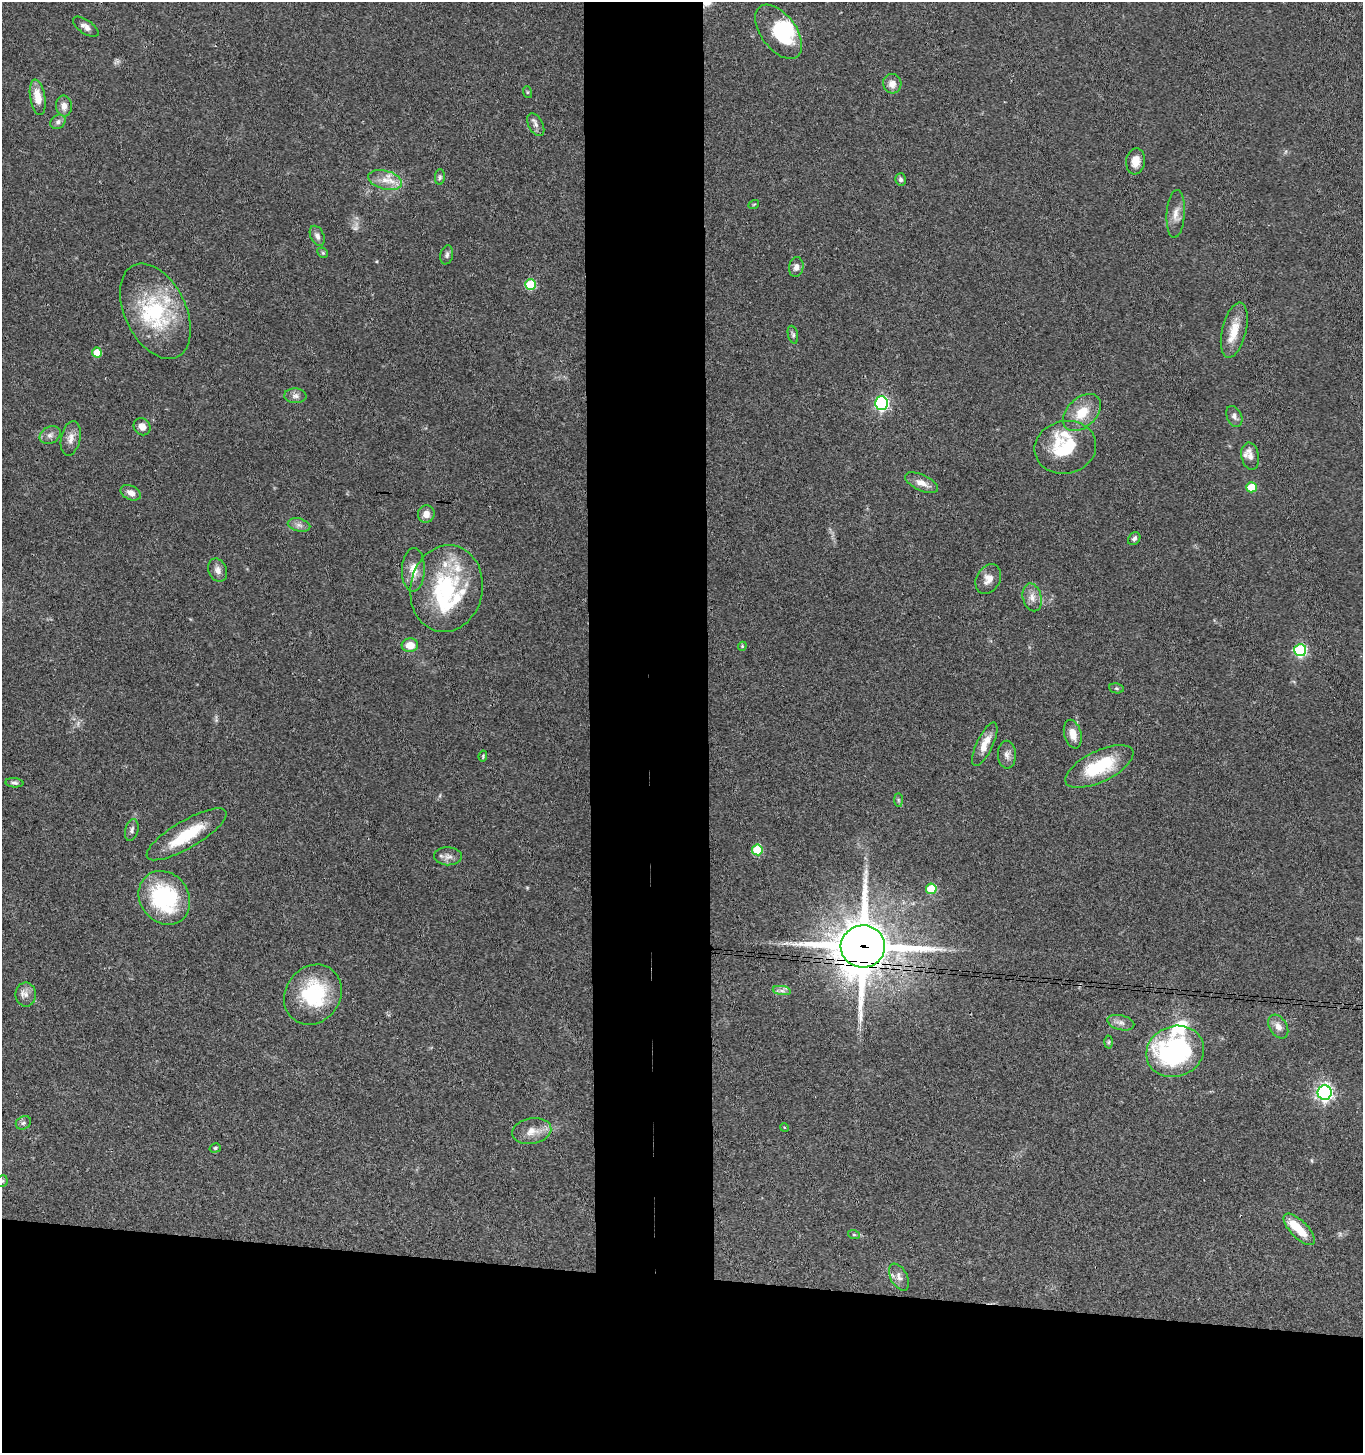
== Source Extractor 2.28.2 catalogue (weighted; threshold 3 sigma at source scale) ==
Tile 8 of 3 x 3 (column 2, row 3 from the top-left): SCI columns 1565-2925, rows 6-1456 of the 4442 x 4368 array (HDU 1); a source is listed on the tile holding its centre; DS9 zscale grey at full resolution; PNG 1365 x 1455 px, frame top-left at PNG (2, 2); each listed source drawn as its Kron ellipse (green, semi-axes under 4 px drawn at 4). Shown black and unused: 20% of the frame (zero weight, under 3 of 4 exposures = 6% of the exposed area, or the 3 px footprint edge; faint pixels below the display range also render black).
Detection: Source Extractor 2.28.2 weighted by HDU 2 'WHT'; one run over the whole footprint, this tile lists its part. Background 0.0676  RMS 0.0054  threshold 0.0241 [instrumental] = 3 sigma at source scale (4.5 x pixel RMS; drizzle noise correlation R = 1.50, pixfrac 1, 0.05/0.05 arcsec/px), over >= 5 px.
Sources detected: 92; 2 too faint to see at this stretch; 3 inside a brighter object's white glare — neither listed nor drawn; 10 inside a brighter listed object's ellipse — not listed separately; the other 77 listed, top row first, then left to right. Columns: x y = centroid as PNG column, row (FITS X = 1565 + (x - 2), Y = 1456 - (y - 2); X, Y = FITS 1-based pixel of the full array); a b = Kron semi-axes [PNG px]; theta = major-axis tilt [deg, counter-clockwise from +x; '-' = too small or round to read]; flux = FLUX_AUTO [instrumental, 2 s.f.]
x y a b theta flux
86 27 15 6 -34 2.8
779 32 31 17 -53 29
892 84 10 9 - 4.2
527 92 6 4 -72 0.56
38 97 18 7 -81 8.2
64 106 10 8 -84 3.2
58 122 8 6 39 1.8
536 125 12 7 -61 2.4
1135 161 13 9 82 5.7
440 177 8 5 88 1
901 179 6 5 - 1.3
385 180 17 9 -14 6.6
754 204 5 3 - 0.48
1176 214 24 9 86 5.2
317 236 10 6 -64 2.2
323 253 6 4 -45 0.77
447 255 9 6 76 1.5
796 267 10 7 79 2.8
530 285 5 5 - 30
155 311 51 30 -64 52
1234 330 28 12 76 11
793 335 9 5 -77 1.2
97 352 5 5 - 9.2
295 396 11 7 -4 2.4
881 403 6 6 - 100
1082 413 22 14 43 13
1234 416 11 7 -66 2.3
142 427 9 8 - 3.7
50 435 11 8 28 2.8
71 438 17 9 79 4.4
1065 447 31 26 13 29
1250 456 14 8 -79 3.5
922 483 18 8 -25 4.9
1251 487 5 5 - 14
131 493 11 7 -26 3.2
426 514 9 8 - 3.9
299 525 11 6 -15 2.3
1134 539 7 5 49 1.6
218 570 12 9 -67 3.1
413 570 22 11 88 7.5
988 579 16 11 59 5.3
446 589 44 36 79 55
1032 597 14 9 -76 4.2
410 645 8 7 - 6.5
742 646 4 4 - 0.57
1300 650 6 6 - 65
1116 688 7 5 -7 0.89
1073 734 14 8 -75 5.7
985 744 24 8 64 6.9
1007 755 14 9 -89 3.1
483 756 5 3 - 0.63
1099 766 37 15 26 31
14 783 9 4 -5 1.4
898 800 7 4 -89 0.86
132 830 11 6 75 1.7
187 834 45 13 30 23
757 850 5 5 - 24
448 856 14 9 -2 3.2
931 889 5 5 - 20
164 898 28 24 -53 55
863 946 22 21 - 3000
782 990 9 4 -9 1.8
26 995 12 10 90 3.6
313 995 31 27 53 37
1121 1023 14 7 -14 2.9
1278 1027 13 8 -58 4.1
1109 1042 6 4 88 0.85
1175 1051 29 25 21 98
1325 1092 7 7 - 160
23 1123 8 6 30 1.4
784 1127 4 3 - 0.48
532 1131 20 13 10 6.8
215 1148 6 4 16 0.85
2 1181 6 5 - 0.82
1299 1229 20 8 -45 11
854 1235 6 4 -19 0.67
899 1277 14 8 -61 3.2
Overlapping masked pixels (flux is a lower limit): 1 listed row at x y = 863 946
Isophote crosses this tile's border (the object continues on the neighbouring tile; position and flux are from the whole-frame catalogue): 1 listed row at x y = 2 1181